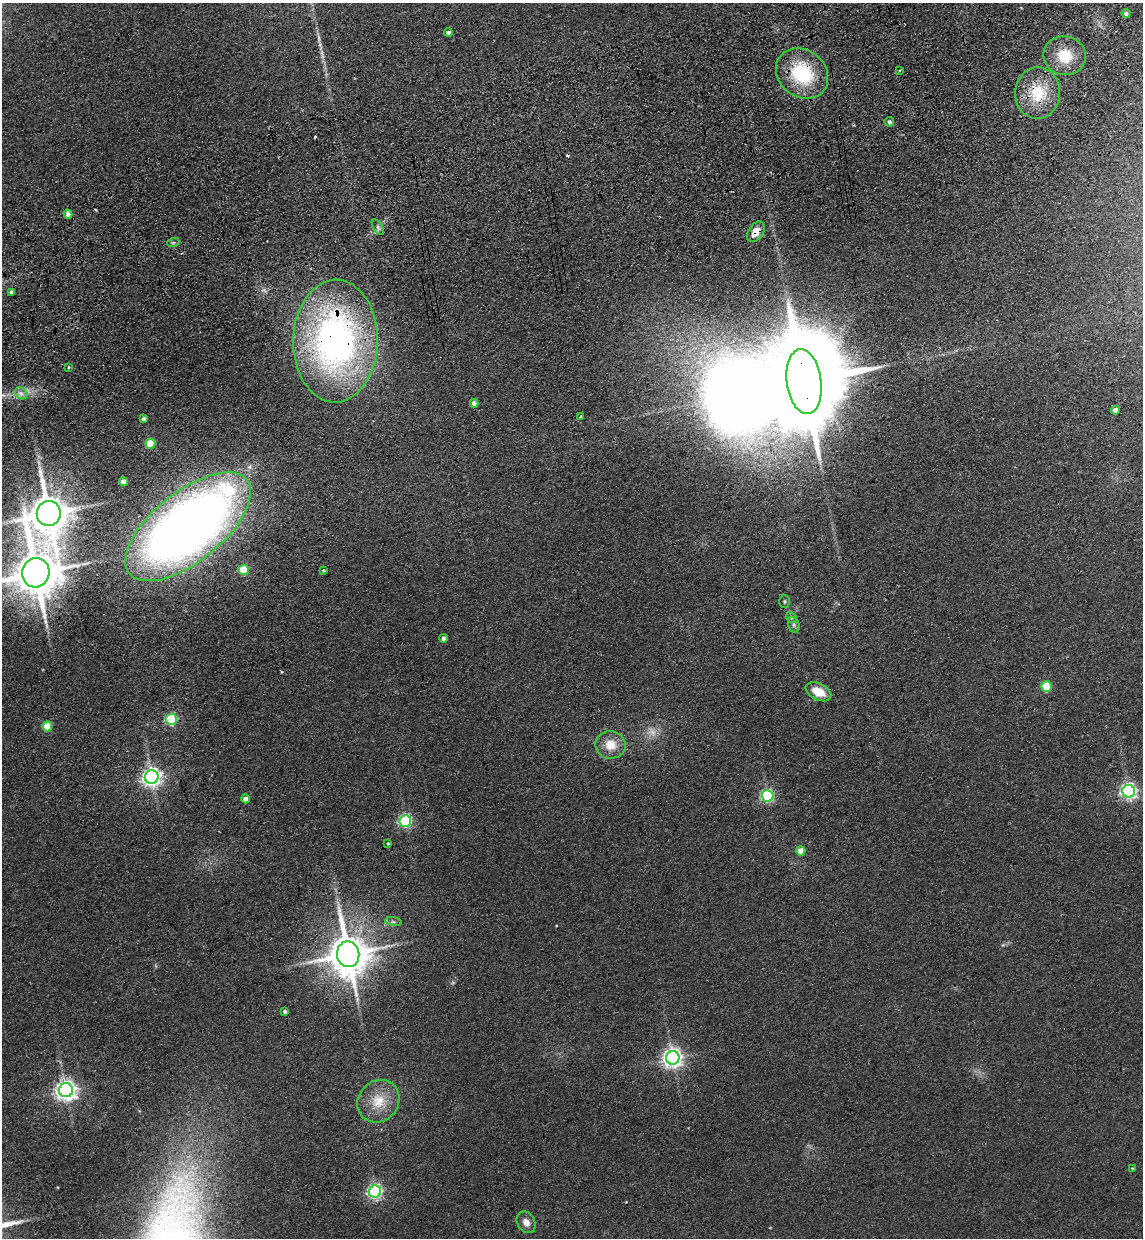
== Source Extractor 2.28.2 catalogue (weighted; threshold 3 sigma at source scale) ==
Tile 10 of 4 x 4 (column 2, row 3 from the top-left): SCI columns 1318-2458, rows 1353-2588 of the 5030 x 5177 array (HDU 1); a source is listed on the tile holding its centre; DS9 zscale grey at full resolution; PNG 1145 x 1240 px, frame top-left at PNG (2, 3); each listed source drawn as its Kron ellipse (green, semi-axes under 4 px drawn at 4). Shown black and unused: <1% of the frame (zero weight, under 3 of 4 exposures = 6% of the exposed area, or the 3 px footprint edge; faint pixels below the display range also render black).
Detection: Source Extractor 2.28.2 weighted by HDU 2 'WHT'; one run over the whole footprint, this tile lists its part. Background 0.0889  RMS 0.0068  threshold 0.0306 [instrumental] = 3 sigma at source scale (4.5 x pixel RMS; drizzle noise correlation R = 1.50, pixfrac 1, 0.05/0.05 arcsec/px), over >= 5 px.
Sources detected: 56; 1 too faint to see at this stretch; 1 inside a brighter object's white glare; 2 cosmic-ray / hot-pixel residue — neither listed nor drawn; the other 52 listed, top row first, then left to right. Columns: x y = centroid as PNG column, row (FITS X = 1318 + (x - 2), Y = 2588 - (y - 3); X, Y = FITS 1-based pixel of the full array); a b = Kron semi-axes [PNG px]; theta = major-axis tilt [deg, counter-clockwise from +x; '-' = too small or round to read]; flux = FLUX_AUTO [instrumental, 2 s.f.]
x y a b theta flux
1126 13 4 4 - 2.2
448 32 4 4 - 2
1065 56 21 19 -14 21
900 70 3 2 - 0.73
802 73 28 23 -38 49
1038 93 25 22 87 27
889 122 5 4 - 1.3
68 214 4 4 - 4.1
378 227 9 4 -57 1.8
756 232 11 7 54 8.5
173 243 6 4 19 1
12 292 4 4 - 2.6
335 341 61 42 89 290
68 367 3 3 - 1.8
804 382 33 17 -82 17000
21 393 7 5 -43 2.6
474 403 4 4 - 3.9
1115 410 4 4 - 4.7
581 416 4 3 - 0.79
144 419 4 4 - 2.5
150 444 5 5 - 27
124 482 4 4 - 5.1
49 513 12 12 - 2300
188 527 75 35 39 780
244 570 5 5 - 30
324 571 3 3 - 0.99
36 573 15 13 76 3200
785 601 6 5 - 1.1
791 617 6 4 -46 1.3
794 625 8 5 -74 1.9
443 638 4 4 - 2.2
1047 687 5 5 - 33
818 692 14 8 -27 12
171 719 5 5 - 76
47 726 5 5 - 21
611 745 15 14 - 12
152 777 7 6 - 360
1129 791 6 6 - 230
767 796 6 5 - 120
245 799 4 4 - 6.2
405 821 6 5 - 120
388 843 3 3 - 0.66
801 851 4 4 - 9.1
393 922 8 4 -9 1.6
348 954 13 11 -79 2500
285 1011 4 3 - 1.7
673 1058 7 6 - 390
66 1090 7 7 - 450
378 1101 22 20 46 18
1132 1168 4 2 - 0.44
375 1192 6 6 - 160
526 1222 11 9 -59 5.1
Overlapping masked pixels (flux is a lower limit): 6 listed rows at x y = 802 73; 1038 93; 756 232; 335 341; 804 382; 188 527
Isophote crosses this tile's border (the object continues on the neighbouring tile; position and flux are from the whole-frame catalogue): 1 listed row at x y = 36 573